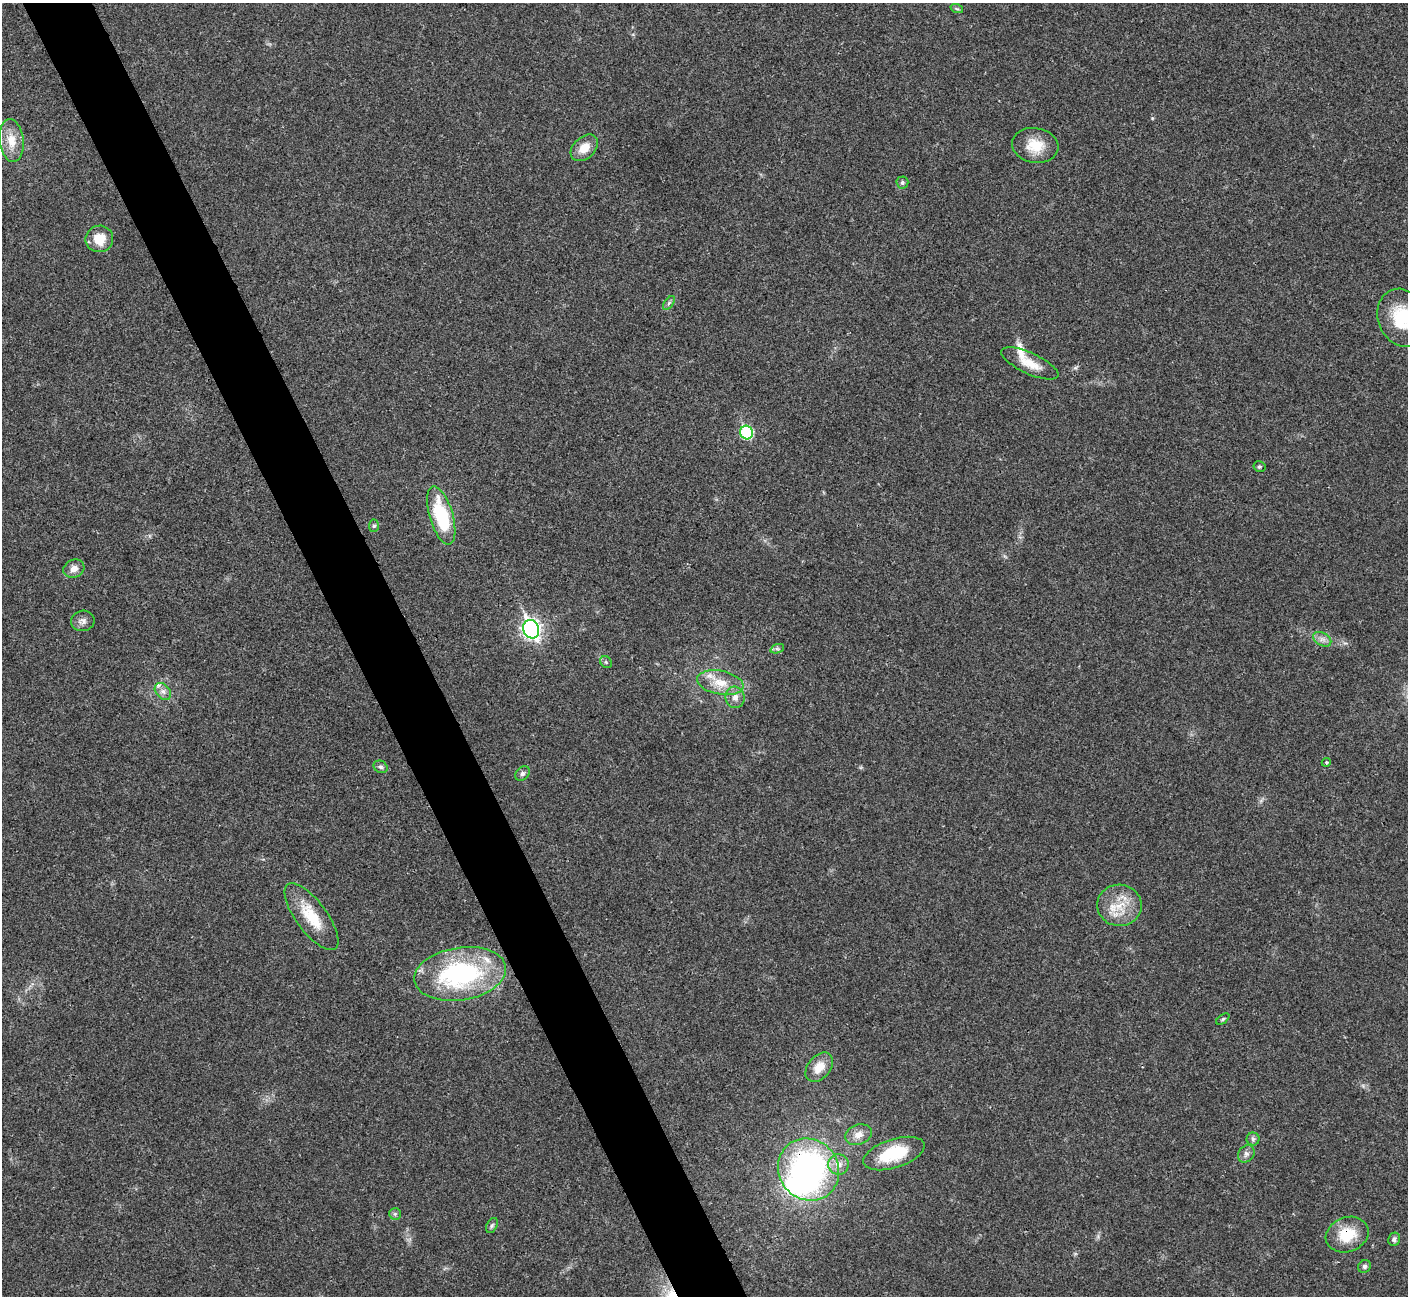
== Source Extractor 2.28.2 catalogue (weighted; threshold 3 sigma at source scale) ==
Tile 11 of 4 x 4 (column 3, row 3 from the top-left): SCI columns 2813-4218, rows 1450-2743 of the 5629 x 5617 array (HDU 1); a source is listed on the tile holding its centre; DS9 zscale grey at full resolution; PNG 1410 x 1298 px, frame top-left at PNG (2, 3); each listed source drawn as its Kron ellipse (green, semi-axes under 4 px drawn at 4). Shown black and unused: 5% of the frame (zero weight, under 3 of 4 exposures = <1% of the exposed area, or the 3 px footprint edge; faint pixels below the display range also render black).
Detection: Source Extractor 2.28.2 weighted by HDU 2 'WHT'; one run over the whole footprint, this tile lists its part. Background 0.022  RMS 0.004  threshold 0.0179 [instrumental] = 3 sigma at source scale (4.5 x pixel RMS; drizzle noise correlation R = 1.50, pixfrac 1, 0.05/0.05 arcsec/px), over >= 5 px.
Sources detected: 45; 1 inside a brighter object's white glare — neither listed nor drawn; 3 inside a brighter listed object's ellipse — not listed separately; the other 41 listed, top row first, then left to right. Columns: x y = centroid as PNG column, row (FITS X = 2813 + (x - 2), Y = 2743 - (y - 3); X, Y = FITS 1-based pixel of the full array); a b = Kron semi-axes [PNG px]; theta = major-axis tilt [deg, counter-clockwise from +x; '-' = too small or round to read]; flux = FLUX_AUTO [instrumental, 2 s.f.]
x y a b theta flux
957 9 6 4 -19 0.54
11 141 21 12 -83 6.5
1035 145 23 17 -9 9.3
584 148 16 10 42 5.6
902 182 6 6 - 0.88
99 239 14 13 - 7.7
669 303 8 4 53 0.83
1403 318 30 24 -66 20
1030 363 31 10 -25 7
746 432 7 6 - 32
1259 467 6 5 - 0.63
441 516 30 11 -74 26
374 526 6 5 - 0.73
74 569 11 9 27 2.6
83 621 11 10 - 2
531 629 9 8 - 150
1322 639 10 6 -29 1.8
777 649 7 4 18 0.8
606 662 6 5 - 0.7
720 683 23 12 -11 7.7
163 691 10 6 -49 1.8
735 697 11 9 -82 2.6
1326 762 4 4 - 0.56
381 767 7 6 - 1
522 774 8 6 45 1.2
1119 905 22 20 -4 11
311 917 40 15 -53 13
460 974 46 26 9 60
1223 1019 7 4 36 0.62
819 1067 17 11 50 6.1
858 1135 14 10 19 3.4
1253 1139 6 6 - 0.92
894 1153 32 14 18 18
1246 1154 9 7 47 1.6
838 1164 10 10 - 3.4
809 1170 32 29 -51 96
395 1214 6 6 - 0.86
492 1226 8 5 63 0.86
1347 1235 22 17 20 12
1394 1239 7 6 - 1.2
1364 1266 7 6 - 0.96
Overlapping masked pixels (flux is a lower limit): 2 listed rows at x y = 809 1170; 1347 1235
Isophote crosses this tile's border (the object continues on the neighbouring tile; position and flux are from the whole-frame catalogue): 1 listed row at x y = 1403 318
Unlisted compact peaks at least as high as the median listed source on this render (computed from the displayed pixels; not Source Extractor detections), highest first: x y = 1152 118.